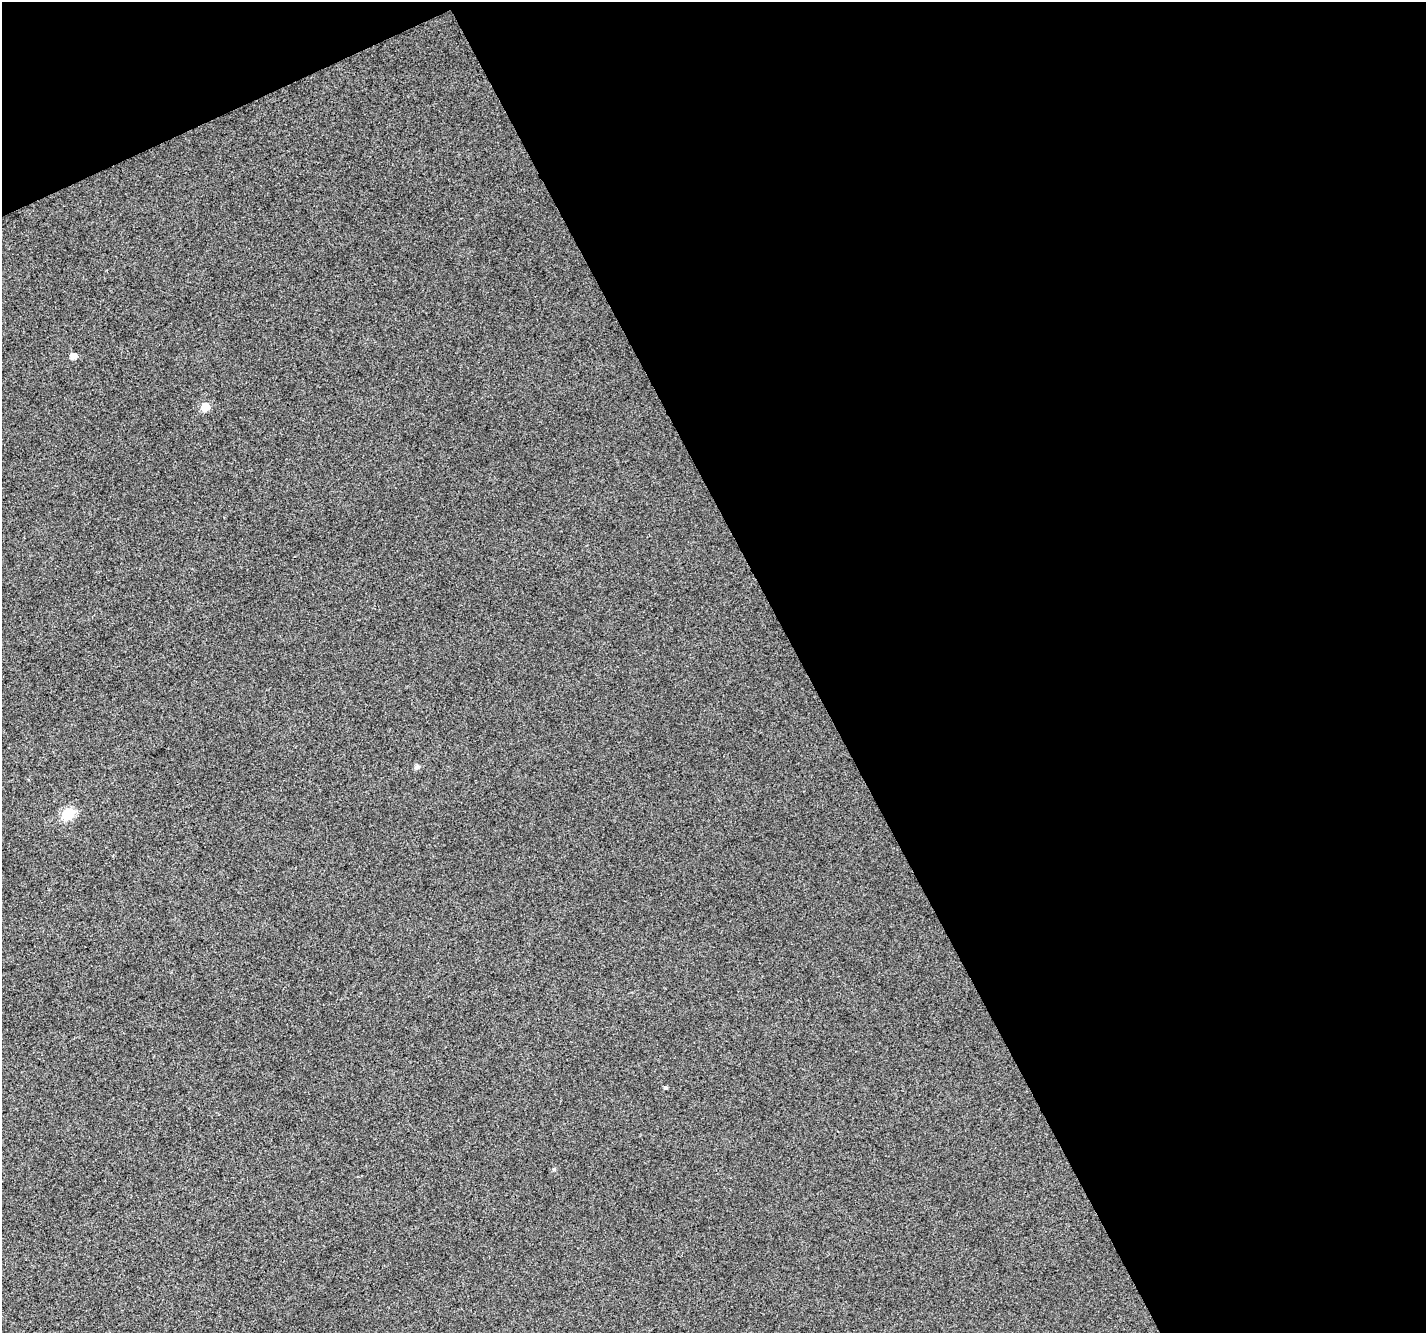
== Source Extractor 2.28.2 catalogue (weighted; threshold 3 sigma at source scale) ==
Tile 2 of 2 x 2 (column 2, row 1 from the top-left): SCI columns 1426-2849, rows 1406-2736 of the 2849 x 2792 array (HDU 1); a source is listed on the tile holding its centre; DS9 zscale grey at full resolution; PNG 1428 x 1335 px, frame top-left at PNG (2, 2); no overlay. Shown black and unused: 46% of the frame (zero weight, under 3 of 4 exposures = <1% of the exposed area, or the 3 px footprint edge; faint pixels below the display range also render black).
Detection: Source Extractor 2.28.2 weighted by HDU 2 'WHT'; one run over the whole footprint, this tile lists its part. Background 0.0154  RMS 0.011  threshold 0.0502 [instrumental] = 3 sigma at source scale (4.5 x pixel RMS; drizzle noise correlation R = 1.50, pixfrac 1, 0.0396/0.0396 arcsec/px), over >= 5 px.
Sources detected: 6; all 6 listed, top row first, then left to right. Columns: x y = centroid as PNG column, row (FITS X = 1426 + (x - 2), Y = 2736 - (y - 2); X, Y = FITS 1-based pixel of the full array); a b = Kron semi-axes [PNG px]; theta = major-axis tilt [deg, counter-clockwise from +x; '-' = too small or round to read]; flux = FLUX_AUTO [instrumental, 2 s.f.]
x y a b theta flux
73 356 6 5 - 7.3
205 407 6 6 - 18
417 767 6 5 - 3.2
68 814 6 6 - 68
665 1088 4 4 - 1.7
554 1169 5 4 - 1.4